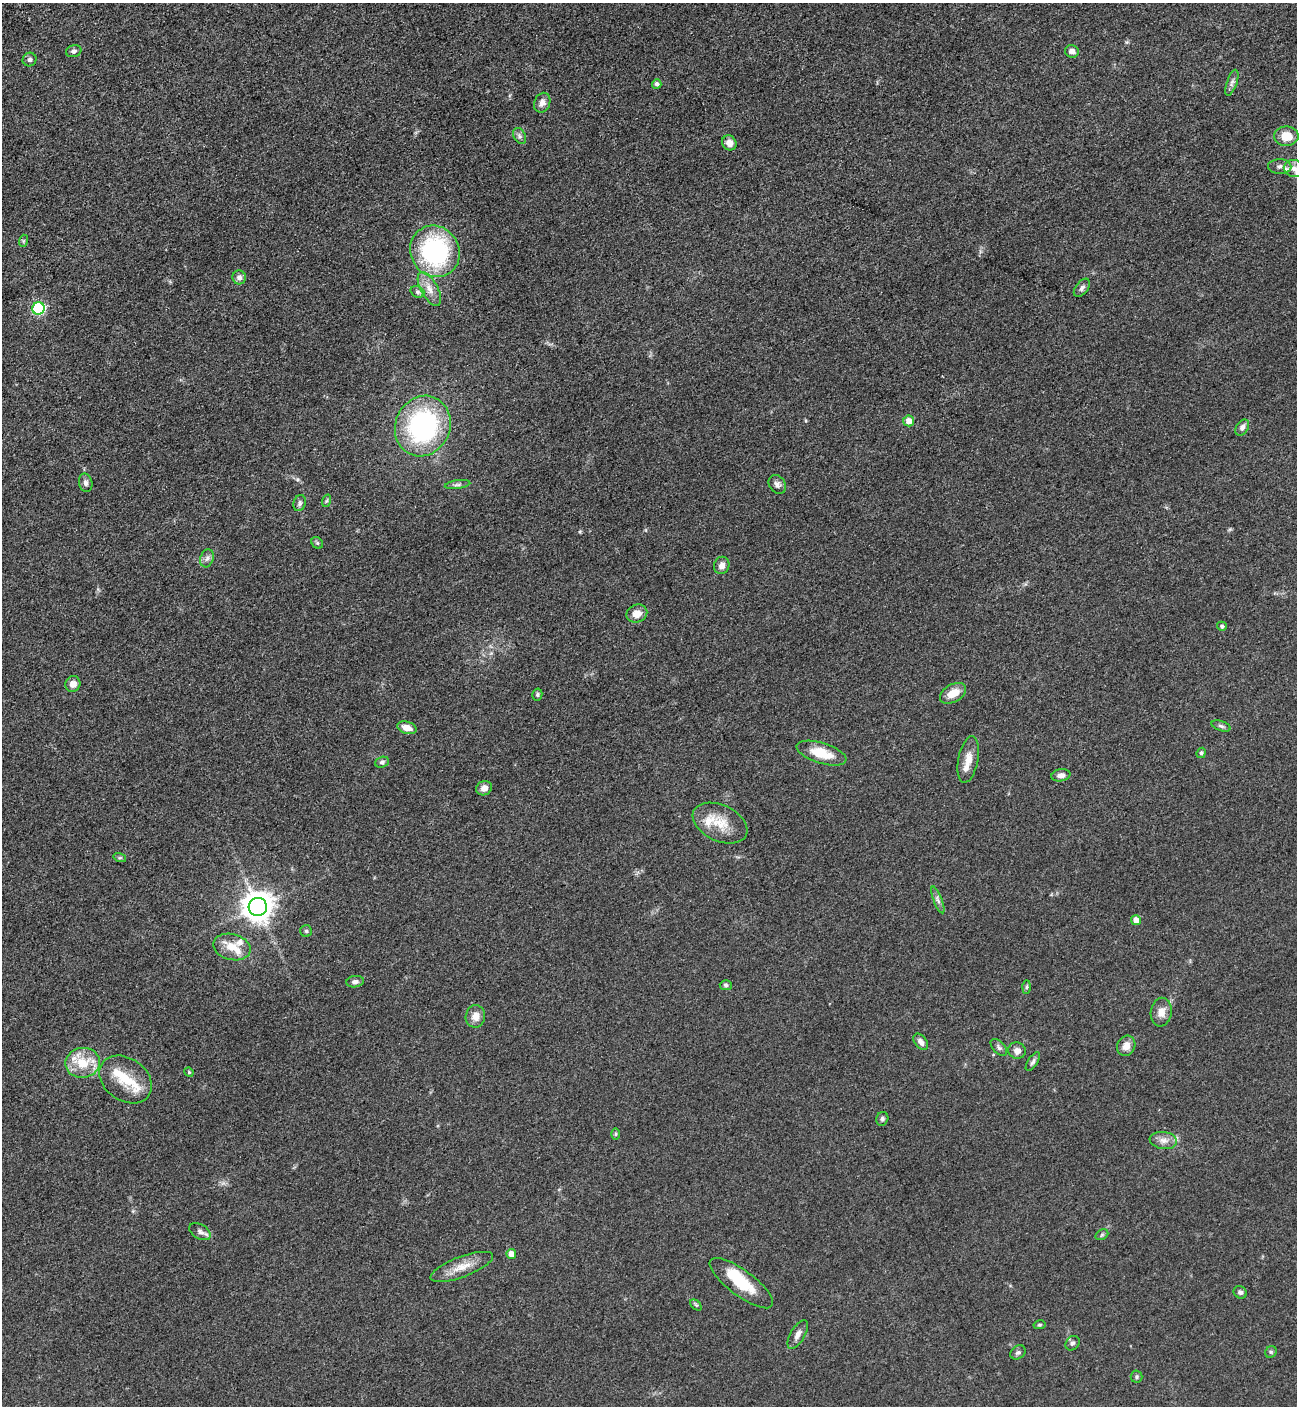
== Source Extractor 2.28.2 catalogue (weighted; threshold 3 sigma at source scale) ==
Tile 11 of 4 x 4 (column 3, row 3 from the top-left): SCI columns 2887-4181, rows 1470-2873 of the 5664 x 5700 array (HDU 1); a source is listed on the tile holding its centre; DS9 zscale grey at full resolution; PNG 1299 x 1408 px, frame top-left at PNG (2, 3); each listed source drawn as its Kron ellipse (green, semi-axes under 4 px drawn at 4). Nothing masked; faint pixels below the display range render black.
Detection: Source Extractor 2.28.2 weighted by HDU 2 'WHT'; one run over the whole footprint, this tile lists its part. Background 0.0508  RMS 0.006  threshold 0.027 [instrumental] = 3 sigma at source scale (4.5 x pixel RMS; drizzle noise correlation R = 1.50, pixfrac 1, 0.05/0.05 arcsec/px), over >= 5 px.
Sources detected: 85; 7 inside a brighter listed object's ellipse — not listed separately; the other 78 listed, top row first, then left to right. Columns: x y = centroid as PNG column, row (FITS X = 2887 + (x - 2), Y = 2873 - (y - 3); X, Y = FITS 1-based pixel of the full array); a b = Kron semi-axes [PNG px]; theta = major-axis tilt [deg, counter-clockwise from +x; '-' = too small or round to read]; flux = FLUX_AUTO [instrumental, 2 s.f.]
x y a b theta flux
74 51 8 6 16 1.5
1072 51 7 6 - 2.8
29 60 7 7 - 1.5
1232 83 13 5 71 2.1
657 84 5 4 - 1.9
542 103 10 7 67 3.5
520 136 8 5 -62 1.7
1286 136 12 9 -1 10
729 143 8 7 - 4.1
1280 167 11 7 -2 2.9
1294 168 10 8 -11 4
23 241 6 4 72 0.74
435 251 26 24 -58 80
239 277 7 6 - 2.3
1082 288 10 6 52 1.9
429 289 18 8 -61 6.1
417 292 7 5 -21 1.4
39 308 6 6 - 67
909 421 5 5 - 4.8
423 426 31 27 65 95
1242 427 9 6 58 2.5
86 483 9 6 -77 2
777 484 10 8 -52 2.5
458 485 13 4 7 1.7
326 501 6 4 70 0.95
300 503 8 6 69 1.7
317 543 6 5 - 0.96
207 558 9 6 72 2.2
722 565 9 7 69 3.5
637 614 10 8 22 6
1222 626 5 4 - 1.4
73 684 8 7 - 4.4
953 693 14 8 29 8.5
537 694 6 5 - 0.97
1221 726 10 5 -19 1.5
407 728 10 6 -16 5.5
821 753 26 10 -17 15
1201 753 5 4 - 1.1
968 759 24 10 79 7.1
382 762 7 5 18 1.3
1061 775 9 6 10 2.7
484 788 8 7 - 3.4
720 823 29 18 -25 15
120 858 6 4 -17 0.75
938 900 14 4 -69 2.2
258 907 9 9 - 870
1136 920 5 5 - 4.6
306 931 6 5 - 0.99
232 947 19 13 -13 9.5
355 982 9 5 8 1.8
726 985 6 5 - 1.2
1027 987 6 4 88 0.98
1161 1012 14 10 80 5.2
475 1016 11 9 82 5
921 1042 9 6 -53 2.9
1126 1046 10 9 - 4.8
999 1047 10 6 -45 1.7
1017 1051 9 8 - 3.7
1033 1062 10 5 57 1.6
83 1063 17 15 8 15
189 1072 5 4 - 0.76
126 1079 28 21 -35 16
882 1119 7 6 - 1.3
616 1134 6 4 89 0.76
1163 1140 14 8 -7 4.2
200 1232 11 7 -31 2.6
1102 1235 7 5 32 1
511 1254 5 5 - 5.2
462 1267 33 10 21 9.7
741 1283 38 12 -37 21
1240 1292 7 6 - 1.6
696 1305 6 4 -44 0.87
1039 1325 6 4 11 0.77
798 1334 16 7 59 3.4
1072 1343 8 6 48 1.5
1018 1352 8 6 36 1.5
1271 1352 6 5 - 1.1
1137 1377 6 6 - 1.2